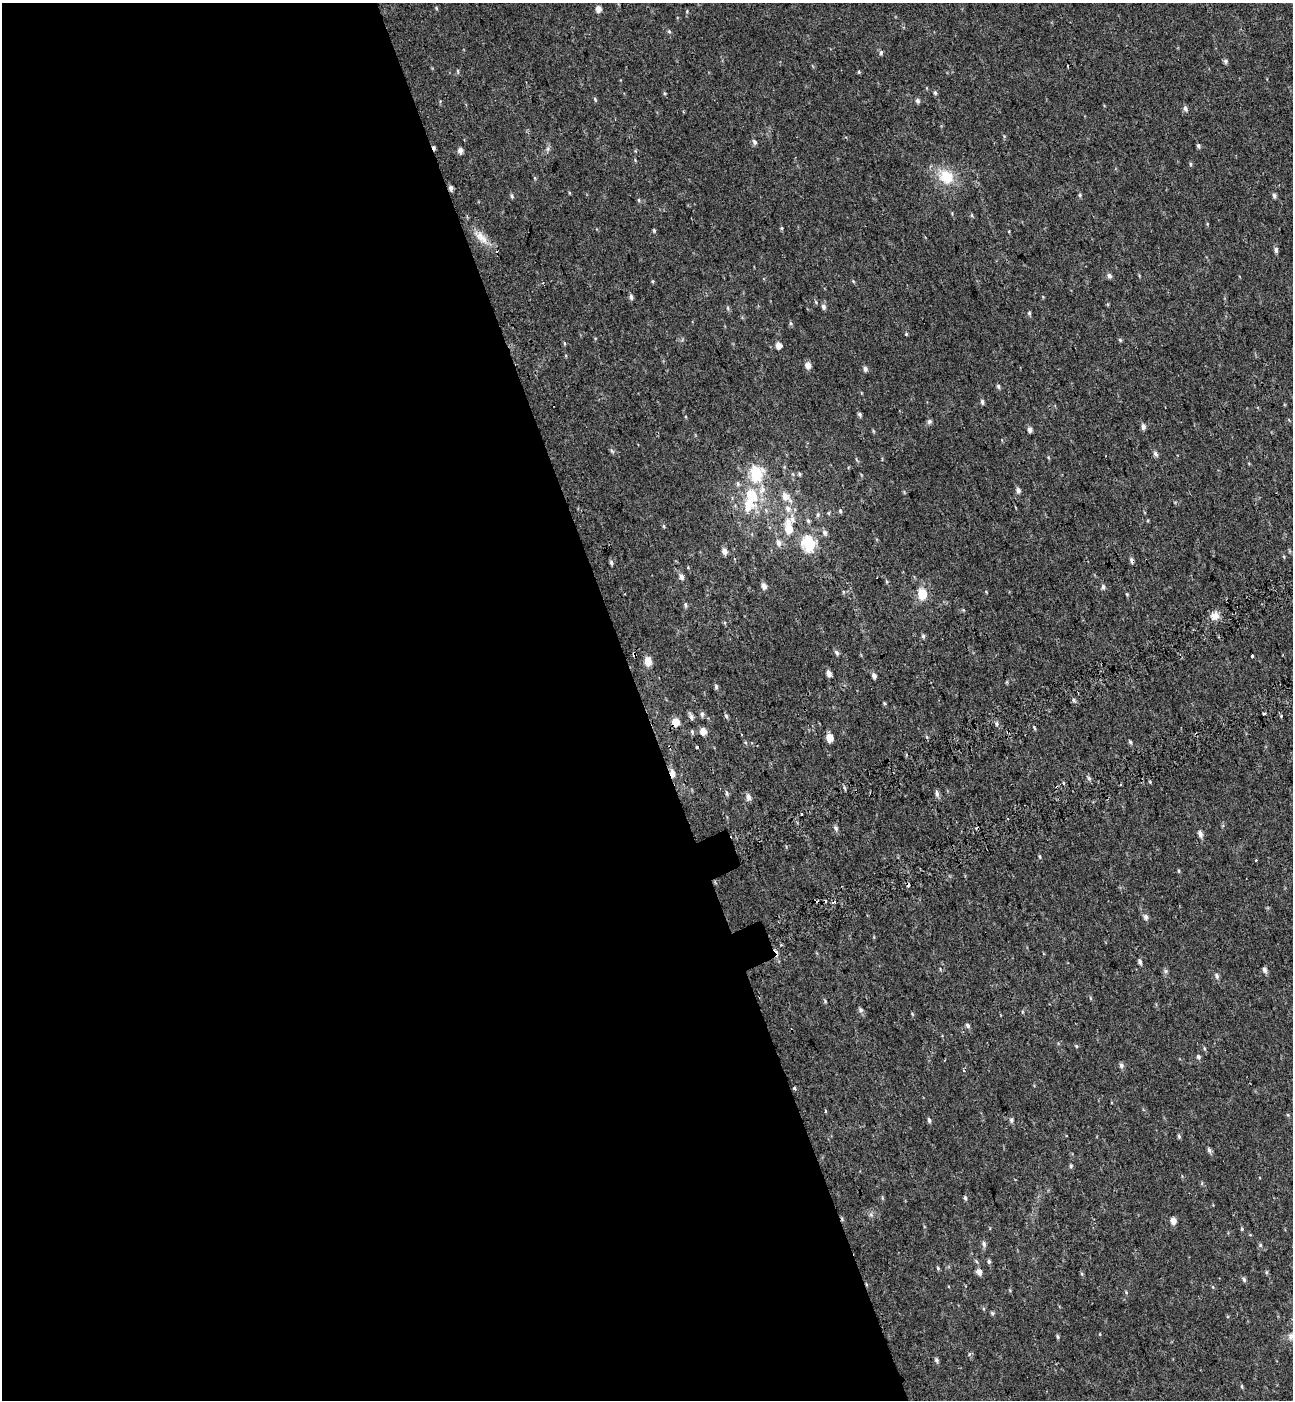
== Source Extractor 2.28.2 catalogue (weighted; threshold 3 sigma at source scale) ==
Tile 9 of 4 x 4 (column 1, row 3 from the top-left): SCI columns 233-1523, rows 1500-2897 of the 5576 x 5797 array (HDU 1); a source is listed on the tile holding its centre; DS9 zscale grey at full resolution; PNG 1295 x 1402 px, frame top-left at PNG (2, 3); no overlay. Shown black and unused: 50% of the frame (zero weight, under 2 of 3 exposures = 6% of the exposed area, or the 3 px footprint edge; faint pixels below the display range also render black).
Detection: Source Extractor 2.28.2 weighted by HDU 2 'WHT'; one run over the whole footprint, this tile lists its part. Background 0.0199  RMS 0.008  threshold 0.036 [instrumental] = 3 sigma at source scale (4.5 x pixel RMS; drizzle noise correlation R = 1.50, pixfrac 1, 0.0396/0.0396 arcsec/px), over >= 5 px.
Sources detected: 163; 1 inside a brighter object's white glare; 14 cosmic-ray / hot-pixel residue — not listed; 1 inside a brighter listed object's ellipse — not listed separately; the other 147 listed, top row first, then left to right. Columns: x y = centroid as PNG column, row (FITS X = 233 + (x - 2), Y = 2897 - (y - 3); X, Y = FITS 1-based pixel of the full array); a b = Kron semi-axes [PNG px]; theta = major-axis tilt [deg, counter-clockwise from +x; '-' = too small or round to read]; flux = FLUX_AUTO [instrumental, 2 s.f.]
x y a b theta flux
436 8 5 4 - 0.82
598 9 5 5 - 5.2
687 11 5 3 - 0.76
669 31 5 5 - 1
881 52 6 5 - 1.5
1225 61 6 5 - 1.6
458 71 6 3 -72 0.78
859 72 5 3 - 0.74
935 93 6 5 - 1.2
595 99 6 4 -47 0.93
918 100 6 5 - 1.9
1185 108 7 5 -72 2.2
754 142 7 5 -72 2.2
1198 145 5 5 - 1.5
548 149 8 6 70 1.9
460 150 6 5 - 3.8
1190 164 5 3 - 0.98
946 177 19 16 -39 21
535 178 6 3 -71 0.83
451 188 6 5 - 2.6
1080 195 5 4 - 1.2
512 196 6 5 - 1.5
1274 196 7 4 -87 1.8
639 200 6 3 -71 0.89
972 215 6 4 90 0.88
781 228 5 4 - 0.9
654 230 5 4 - 0.99
481 237 23 10 -43 9.6
1276 250 7 5 -75 1.9
1109 275 7 5 -37 2.2
631 297 6 5 - 2
816 302 6 3 -71 0.86
824 307 7 5 -82 2.2
1029 313 6 4 -77 1.2
791 323 6 4 -63 1.2
906 334 5 4 - 0.78
1120 340 6 4 -46 0.96
564 343 5 3 - 0.77
779 345 5 5 - 5.4
808 365 6 5 - 5.5
865 369 6 5 - 2.3
998 386 6 4 -74 1.4
982 402 6 4 -80 1.6
860 414 6 4 -59 1.6
929 421 6 5 - 1.9
1143 426 7 5 -80 2.6
1030 430 6 5 - 2.9
873 431 6 3 -71 0.82
1155 454 7 5 -59 2.2
756 474 7 6 - 78
799 474 5 5 - 1
738 484 7 5 -75 1.7
762 490 15 9 72 7.6
1018 490 6 5 - 2.6
751 495 8 6 -68 33
785 496 11 8 -57 6.7
788 509 11 9 -67 5.8
840 511 6 5 - 1.2
818 515 6 4 62 1.3
808 521 7 5 -63 1.4
663 526 6 4 -88 0.89
788 529 9 6 81 15
825 532 8 6 -75 2.4
778 543 9 6 -76 3.5
809 544 7 6 - 87
725 551 6 5 - 4.4
1132 560 6 5 - 2.1
611 562 6 5 - 1.7
681 577 8 6 -61 3
887 582 6 3 -71 0.99
764 586 6 5 - 4.3
1103 587 7 5 -84 1.9
843 592 5 3 - 0.71
922 594 6 5 - 31
1127 594 5 4 - 0.8
685 605 6 5 - 1.4
1215 616 12 9 15 5.6
923 636 5 5 - 1.4
837 652 7 5 -47 1.9
634 654 4 3 - 6.6
1252 656 3 3 - 7.9
648 661 10 8 -87 6.5
829 673 5 4 - 4.2
874 675 6 5 - 2.8
716 687 6 5 - 1.4
1073 700 6 4 -88 1.2
884 703 5 4 - 0.82
702 714 7 5 -90 1.7
1264 714 3 3 - 2.8
691 716 10 5 -68 2.2
726 716 6 5 - 1.5
676 722 6 5 - 12
1034 728 6 3 -70 0.83
692 731 7 5 -72 1.2
703 731 6 5 - 7.1
829 737 6 5 - 10
1130 742 5 5 - 1.1
672 773 9 6 -77 3.9
1089 778 6 5 - 1.5
1121 784 3 2 - 1.2
727 793 8 3 -80 1.3
937 793 8 5 -83 2.4
748 797 8 5 -81 3.4
836 828 7 6 - 2
1200 834 7 5 -76 3.4
1040 857 7 3 -88 0.99
1179 871 5 3 - 0.81
1146 917 7 5 -75 2.6
1140 962 6 4 -76 2
1265 970 6 5 - 2.6
1166 971 6 5 - 1.5
1217 976 7 5 -69 2.2
1090 998 5 3 - 0.75
825 1001 5 4 - 0.86
861 1010 7 5 -35 1.8
968 1026 6 5 - 1.7
1076 1046 5 4 - 0.83
1204 1048 5 3 - 0.88
1198 1057 6 5 - 1.6
1121 1066 7 5 -85 2.2
794 1088 3 3 - 3.4
825 1111 3 3 - 1.3
929 1120 6 4 -66 1.6
1011 1120 6 5 - 1.7
1179 1136 6 4 -69 1.2
1209 1150 8 5 -74 1.8
1071 1166 5 5 - 1.3
882 1198 6 3 73 0.89
965 1198 6 4 -78 1.5
871 1215 7 4 -2 1.5
1173 1221 6 5 - 5.8
1242 1229 5 4 - 0.86
984 1244 8 6 -73 2.2
1260 1245 5 5 - 1.2
989 1261 5 5 - 1.6
938 1268 6 3 -47 0.88
979 1272 7 6 - 4.1
1266 1272 6 4 89 0.97
1082 1274 5 4 - 0.94
1244 1280 6 4 -73 1.6
1213 1287 5 3 - 0.72
1126 1292 5 4 - 0.82
992 1313 5 4 - 1.2
1292 1336 13 10 -5 5.2
1058 1337 5 4 - 1.1
936 1360 6 5 - 1.7
1242 1386 7 3 -81 0.9
Overlapping masked pixels (flux is a lower limit): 5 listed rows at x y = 451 188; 1132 560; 634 654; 676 722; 672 773
Isophote crosses this tile's border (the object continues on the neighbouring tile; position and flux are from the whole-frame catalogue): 1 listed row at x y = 1292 1336